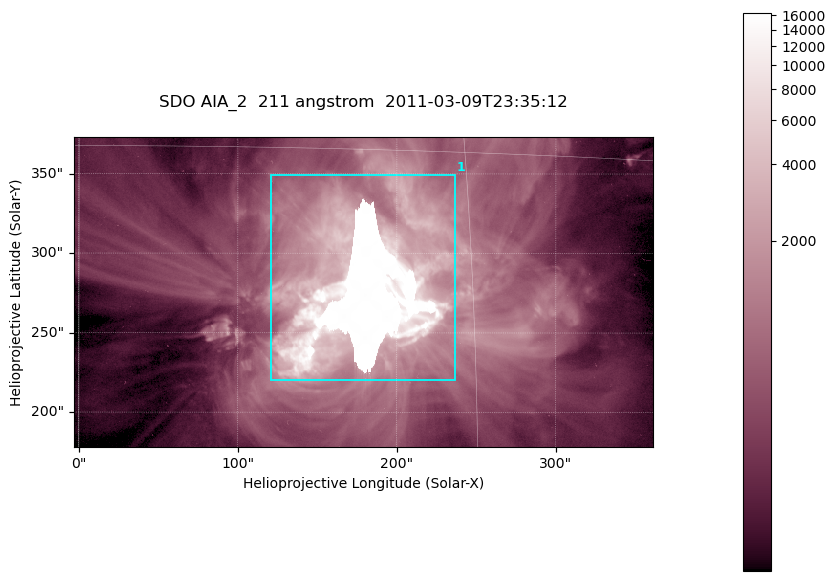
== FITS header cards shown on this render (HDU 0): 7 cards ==
TELESCOP= 'SDO     '           /
INSTRUME= 'AIA_2   '           /
WAVELNTH=                  211 /
WAVEUNIT= 'angstrom'           /
DATE-OBS= '2011-03-09T23:35:12.62' /
CTYPE1  = 'HPLN-TAN'           /
CTYPE2  = 'HPLT-TAN'           /

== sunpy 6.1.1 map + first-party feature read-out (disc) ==
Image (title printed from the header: SDO AIA_2  211 angstrom  2011-03-09T23:35:12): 606 x 324 px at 0.601 arcsec/px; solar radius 967 arcsec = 1609 px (partial field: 2.4% of the solar disc is inside the frame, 100% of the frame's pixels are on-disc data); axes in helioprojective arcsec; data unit not stated in the header (colour bar unlabelled)
Pointing: header CRPIX1/2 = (2040.79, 2040.71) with CRVAL1/2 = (0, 0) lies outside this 606 x 324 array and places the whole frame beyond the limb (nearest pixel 1.39 R_sun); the SolarSoft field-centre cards XCEN/YCEN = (178.9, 275.7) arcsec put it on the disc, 1862 arcsec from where CRPIX/CRVAL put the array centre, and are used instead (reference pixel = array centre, CRVAL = XCEN/YCEN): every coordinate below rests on XCEN/YCEN
Orientation: roll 0.0565 deg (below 1 deg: not rotated)
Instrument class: DISC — disc imager (sunpy class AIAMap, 211 A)
Bright regions (active regions / flare kernels): reference = the on-disc median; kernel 5 px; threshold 5 sigma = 2119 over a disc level ~496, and >= 1.15x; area >= 196 px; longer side >= 4 px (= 2.4 arcsec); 1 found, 1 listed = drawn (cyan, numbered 1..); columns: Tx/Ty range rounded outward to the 2 arcsec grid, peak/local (2 s.f.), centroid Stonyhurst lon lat
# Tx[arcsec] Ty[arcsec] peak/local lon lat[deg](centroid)
1 120..238 220..350 33 +11 +9